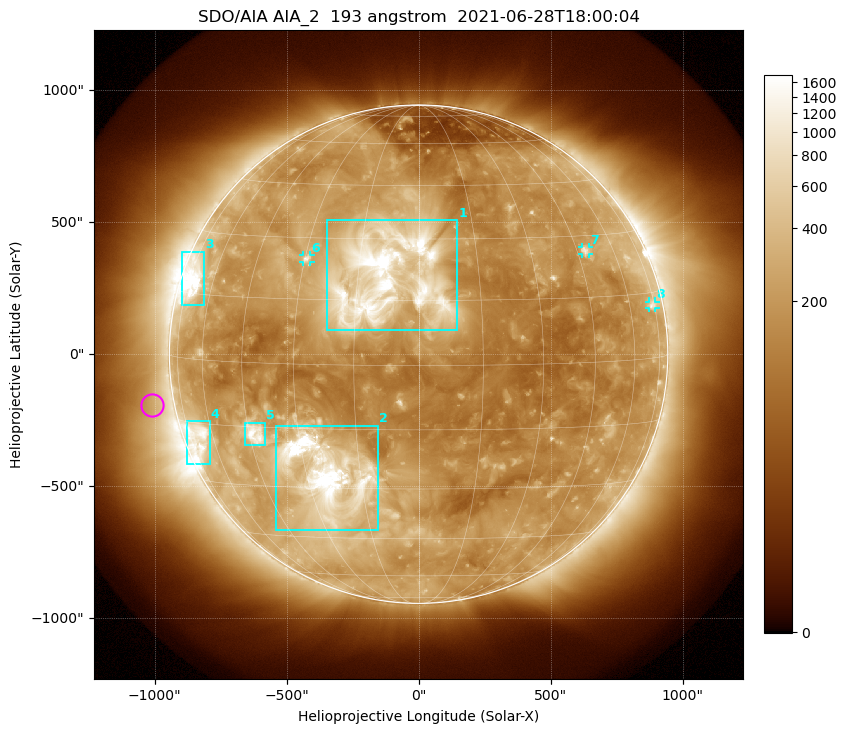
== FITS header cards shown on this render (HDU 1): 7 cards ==
TELESCOP= 'SDO/AIA '           / For AIA: SDO/AIA
INSTRUME= 'AIA_2   '           / For AIA: AIA_ATA1, AIA_ATA2, AIA_ATA3 or AIA_AT
WAVELNTH=                  193 / [angstrom] Wavelength
WAVEUNIT= 'angstrom'           / Wavelength unit: angstrom
DATE-OBS= '2021-06-28T18:00:04.843' / [ISO] Date when observation started; ISO 8
CTYPE1  = 'HPLN-TAN'           / CTYPE1: HPLN
CTYPE2  = 'HPLT-TAN'           / CTYPE2: HPLT

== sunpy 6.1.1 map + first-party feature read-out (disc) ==
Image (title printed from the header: SDO/AIA AIA_2  193 angstrom  2021-06-28T18:00:04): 1024 x 1024 px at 2.4 arcsec/px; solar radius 944 arcsec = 393 px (full disc in frame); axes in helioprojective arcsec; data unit not stated in the header (colour bar unlabelled)
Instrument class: DISC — disc imager (sunpy class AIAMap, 193 A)
Bright regions (active regions / flare kernels): reference = the median radial profile (limb darkening/brightening removed); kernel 9 px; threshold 5 sigma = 392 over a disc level ~176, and >= 1.15x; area >= 12 px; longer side >= 9 px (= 22 arcsec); searched inside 0.97 R_sun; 8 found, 8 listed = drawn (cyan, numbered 1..; 3 of them under ~33 arcsec drawn as corner ticks so the feature stays visible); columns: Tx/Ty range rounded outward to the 5 arcsec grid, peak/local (2 s.f.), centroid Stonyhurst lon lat
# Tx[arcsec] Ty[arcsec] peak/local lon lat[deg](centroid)
1 -350..150 90..510 22 -8 +20
2 -540..-150 -665..-270 22 -24 -27
3 -895..-810 185..390 12 -71 +18
4 -880..-790 -420..-255 6.6 -68 -19
5 -660..-580 -345..-260 9.6 -43 -17
6 -440..-410 350..375 5 -29 +25
7 620..645 380..405 4.7 +48 +26
8 870..900 175..200 3.5 +73 +12
Off-limb structures (1.02-1.3 R_sun): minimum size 162 px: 3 found; the strongest spans PA ~50..130 deg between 1.02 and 1.3 R_sun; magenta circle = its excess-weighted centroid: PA ~100 deg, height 1.09 R_sun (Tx ~-1010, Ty ~-190 arcsec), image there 1.5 x the reference